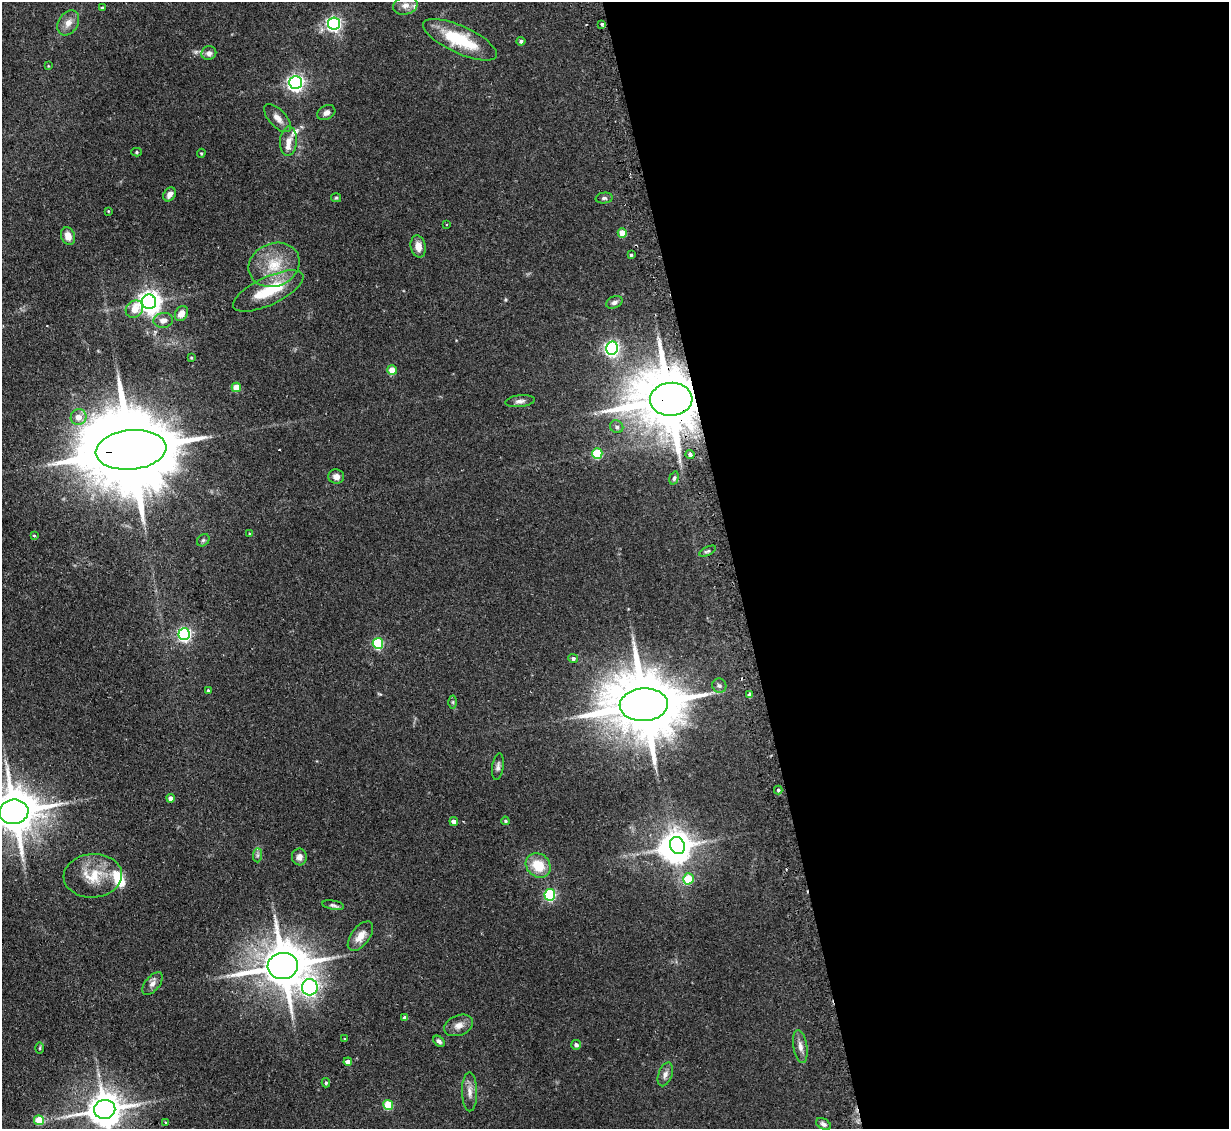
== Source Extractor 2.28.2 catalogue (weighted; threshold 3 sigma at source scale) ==
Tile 8 of 4 x 4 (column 4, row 2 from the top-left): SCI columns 3715-4941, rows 2414-3540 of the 4972 x 4943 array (HDU 1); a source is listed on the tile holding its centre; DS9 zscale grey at full resolution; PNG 1231 x 1131 px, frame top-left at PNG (2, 2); each listed source drawn as its Kron ellipse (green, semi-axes under 4 px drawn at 4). Shown black and unused: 40% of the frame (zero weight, under 2 of 3 exposures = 4% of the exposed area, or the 3 px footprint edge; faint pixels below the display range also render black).
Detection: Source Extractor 2.28.2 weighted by HDU 2 'WHT'; one run over the whole footprint, this tile lists its part. Background 0.137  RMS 0.0072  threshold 0.0322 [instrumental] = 3 sigma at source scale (4.5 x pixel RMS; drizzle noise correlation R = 1.50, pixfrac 1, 0.05/0.05 arcsec/px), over >= 5 px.
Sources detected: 98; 3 inside a brighter object's white glare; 2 cosmic-ray / hot-pixel residue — neither listed nor drawn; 3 inside a brighter listed object's ellipse — not listed separately; the other 90 listed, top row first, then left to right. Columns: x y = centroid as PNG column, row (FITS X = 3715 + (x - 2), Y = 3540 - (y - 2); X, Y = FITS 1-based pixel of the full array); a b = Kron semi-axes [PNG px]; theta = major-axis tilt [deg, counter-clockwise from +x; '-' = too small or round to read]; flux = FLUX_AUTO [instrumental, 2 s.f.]
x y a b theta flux
405 5 12 9 14 4.6
102 8 3 3 - 1.2
68 23 13 9 59 5.5
334 23 6 6 - 170
602 24 3 3 - 2.6
460 40 40 13 -25 35
521 41 4 4 - 1.6
209 53 7 6 - 2.9
48 66 4 3 - 0.54
296 82 6 6 - 240
326 113 9 6 29 3
278 118 17 8 -47 5.3
288 141 14 8 86 6.7
136 152 5 4 - 1.1
201 153 4 4 - 0.83
170 194 8 5 55 3.5
336 198 5 4 - 0.86
604 198 8 5 6 1.7
108 211 3 3 - 0.58
446 225 3 2 - 0.63
622 233 5 4 - 13
68 236 9 7 -70 6
418 246 11 7 -78 6
631 255 3 3 - 0.94
274 265 26 21 22 23
268 291 38 14 25 26
149 302 7 7 - 540
614 302 9 5 22 2.3
134 309 9 8 - 11
181 313 8 6 60 5.9
163 320 10 7 9 4
612 348 6 6 - 200
191 357 3 3 - 0.67
392 370 5 4 - 9.4
236 387 5 4 - 14
671 399 21 16 3 5700
520 401 15 6 6 2.9
78 417 8 7 - 6.2
617 427 7 6 - 1.9
131 450 35 19 6 13000
597 453 5 5 - 34
690 455 4 4 - 2.1
336 477 8 7 - 3.6
674 478 7 4 74 1.3
249 534 2 2 - 0.64
34 535 3 3 - 0.82
203 540 7 5 44 1.2
708 551 9 3 25 1.2
184 634 6 6 - 140
378 643 5 5 - 53
573 658 5 4 - 1.7
719 686 7 7 - 2
208 690 4 3 - 1
750 695 4 4 - 2.3
453 702 6 4 -90 0.99
644 705 24 16 3 7000
498 767 13 5 81 2.4
778 790 4 4 - 0.97
171 798 4 4 - 3.7
14 812 15 12 8 2800
454 821 4 4 - 2.9
505 821 4 3 - 0.88
677 845 9 7 -64 670
257 855 7 4 89 1.5
299 857 8 7 - 3.2
538 865 13 11 -43 16
93 876 29 21 4 21
688 879 5 5 - 26
550 895 5 5 - 74
333 905 11 4 -10 1.8
360 936 17 9 53 7.6
283 966 15 13 7 2800
153 984 13 7 50 3.5
310 987 8 8 - 190
405 1018 4 4 - 3.3
459 1025 15 10 21 5.3
345 1039 4 3 - 0.77
439 1041 6 4 -42 2
576 1045 5 5 - 2.2
800 1046 16 7 -80 4.2
40 1048 5 3 - 0.79
348 1062 4 4 - 4.9
665 1074 12 7 70 3.4
326 1083 5 4 - 1.2
470 1092 19 7 -89 5
388 1105 5 5 - 26
105 1109 11 9 8 1500
39 1120 5 5 - 22
165 1122 3 2 - 0.79
824 1124 8 5 -30 2.1
Overlapping masked pixels (flux is a lower limit): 3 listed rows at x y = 671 399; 131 450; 283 966
Isophote crosses this tile's border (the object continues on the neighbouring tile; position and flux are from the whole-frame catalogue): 2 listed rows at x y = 14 812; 105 1109